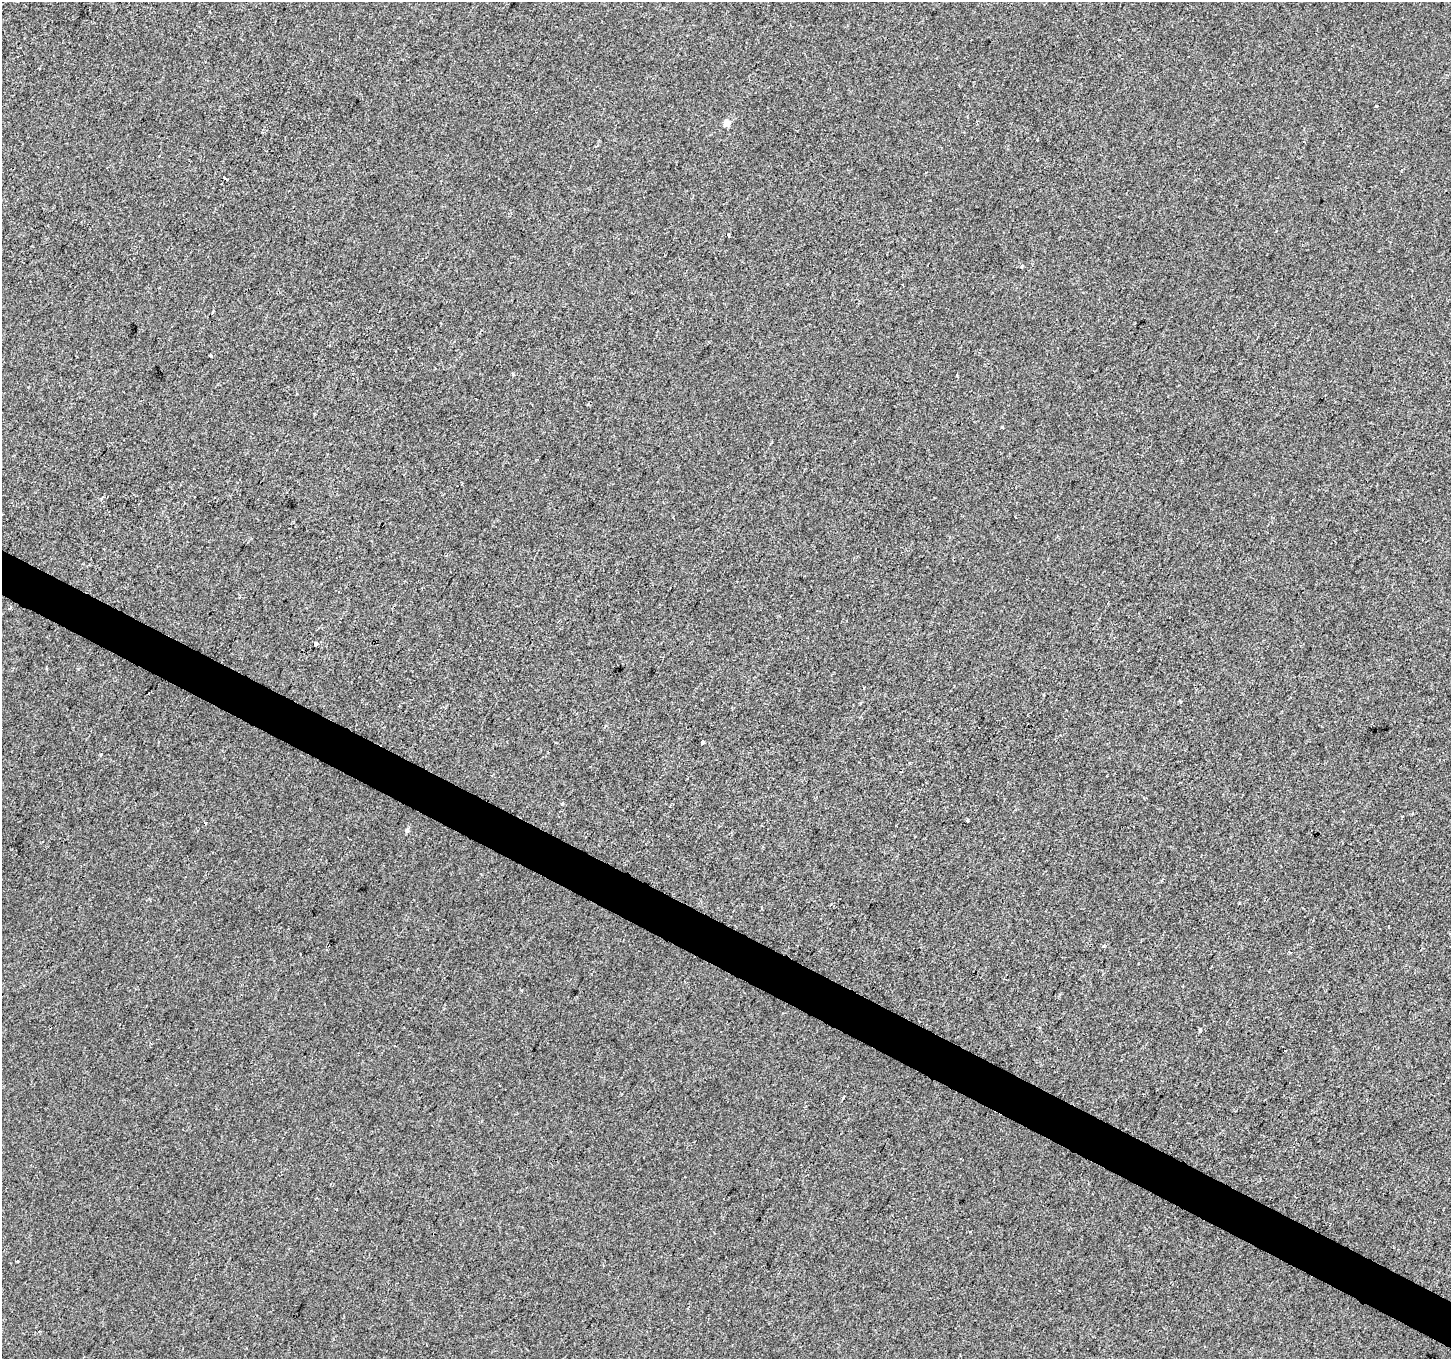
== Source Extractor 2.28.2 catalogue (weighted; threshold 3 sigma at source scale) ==
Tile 6 of 4 x 4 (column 2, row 2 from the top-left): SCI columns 1450-2898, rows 2913-4269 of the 5801 x 5890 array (HDU 1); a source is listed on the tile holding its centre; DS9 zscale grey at full resolution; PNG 1453 x 1361 px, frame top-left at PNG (2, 2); no overlay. Shown black and unused: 3% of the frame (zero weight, under 2 of 3 exposures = <1% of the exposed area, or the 3 px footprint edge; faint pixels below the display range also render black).
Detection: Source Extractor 2.28.2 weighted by HDU 2 'WHT'; one run over the whole footprint, this tile lists its part. Background 5.86e-04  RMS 0.0042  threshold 0.0187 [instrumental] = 3 sigma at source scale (4.5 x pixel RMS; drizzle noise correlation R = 1.50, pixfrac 1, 0.0396/0.0396 arcsec/px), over >= 5 px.
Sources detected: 22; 2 cosmic-ray / hot-pixel residue — not listed; the other 20 listed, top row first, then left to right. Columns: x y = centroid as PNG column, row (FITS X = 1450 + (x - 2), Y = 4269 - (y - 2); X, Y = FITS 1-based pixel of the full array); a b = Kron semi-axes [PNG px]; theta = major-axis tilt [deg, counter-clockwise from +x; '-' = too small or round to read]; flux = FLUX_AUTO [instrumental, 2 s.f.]
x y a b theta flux
1377 106 3 2 - 0.44
727 123 4 4 - 5.2
225 179 4 3 - 8.6
728 235 3 2 - 0.85
1022 266 3 3 - 1.6
902 285 3 2 - 0.34
213 312 4 2 - 0.46
210 355 3 3 - 2.7
513 374 4 3 - 0.56
1002 427 3 3 - 0.71
9 608 4 3 - 1.1
316 644 4 3 - 4.7
1181 702 3 3 - 5.2
703 742 3 3 - 9.1
101 754 4 3 - 0.59
967 820 4 3 - 0.44
407 830 6 5 - 0.94
1290 952 3 2 - 0.58
1200 1030 4 3 - 1.2
395 1046 3 2 - 0.3
Overlapping masked pixels (flux is a lower limit): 1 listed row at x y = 225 179